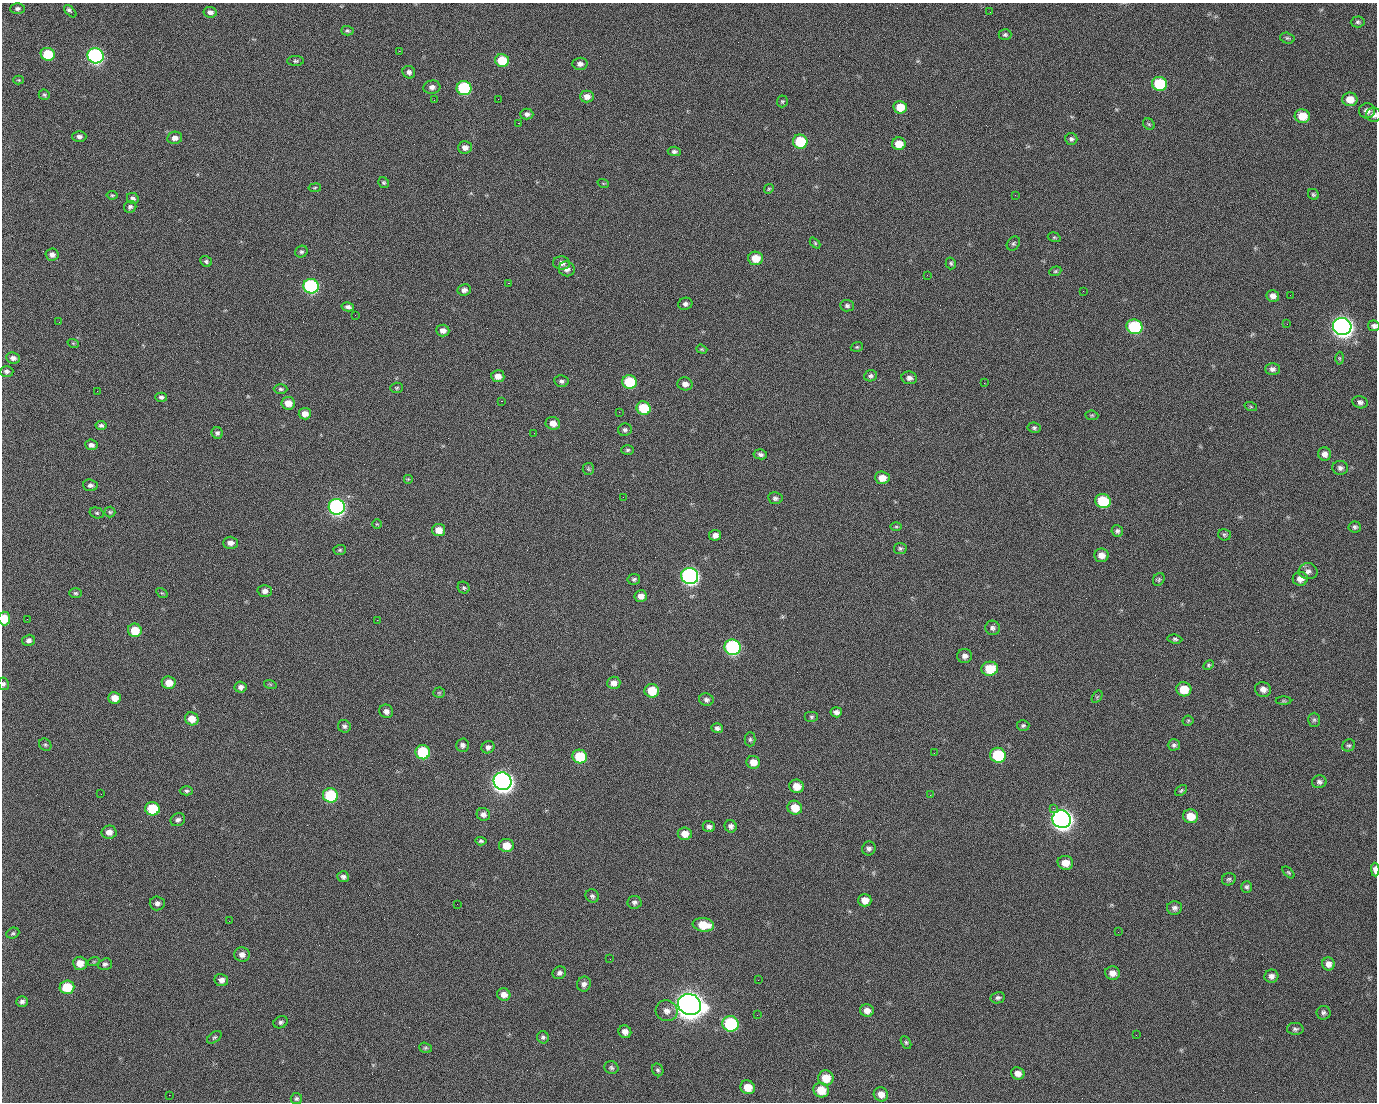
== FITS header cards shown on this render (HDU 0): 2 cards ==
NAXIS1  =                 1375 / length of data axis 1
NAXIS2  =                 1100 / length of data axis 2

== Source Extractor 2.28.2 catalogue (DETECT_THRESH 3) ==
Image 1375 x 1100 px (HDU 0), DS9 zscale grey, 1 PNG px = 1 image px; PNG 1379 x 1104 px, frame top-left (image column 1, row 1100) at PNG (2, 3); each listed source drawn as its Kron ellipse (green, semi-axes under 4 px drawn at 4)
Background 1450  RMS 28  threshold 85.3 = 3 sigma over >= 5 px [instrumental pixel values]
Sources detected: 265; all 265 listed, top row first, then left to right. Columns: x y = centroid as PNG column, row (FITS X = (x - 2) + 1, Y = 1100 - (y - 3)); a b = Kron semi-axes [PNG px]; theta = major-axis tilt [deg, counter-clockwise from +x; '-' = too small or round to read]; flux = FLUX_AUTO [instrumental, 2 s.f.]
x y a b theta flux
17 8 7 5 2 4.8e+03
70 11 7 3 -45 7.0e+03
210 12 7 5 -9 7.2e+03
990 12 2 2 - 1.5e+03
1358 22 7 5 4 4.0e+03
347 31 6 4 -2 3.1e+03
1005 35 6 5 - 3.8e+03
1287 38 7 5 -16 3.6e+03
399 51 2 2 - 2.1e+04
48 54 7 6 - 7.6e+04
95 56 8 7 - 5.1e+05
502 60 7 6 - 5.8e+04
295 61 8 5 0 3.5e+03
580 64 7 6 - 8.0e+03
409 72 6 6 - 6.3e+03
19 80 5 4 - 2.2e+03
1160 84 8 7 - 1.1e+05
432 87 8 6 7 8.1e+03
464 88 7 7 - 1.8e+05
44 95 6 5 - 3.1e+03
587 97 7 6 - 1.3e+04
498 99 2 2 - 1.0e+03
1350 99 7 7 - 2.6e+04
434 100 2 2 - 4.1e+03
782 101 6 5 - 2.9e+03
900 107 7 6 - 3.5e+04
1367 111 8 7 - 1.1e+04
527 114 6 5 - 6.4e+03
1374 115 7 7 - 7.6e+03
1302 116 7 7 - 3.6e+04
518 123 2 2 - 2.3e+04
1149 124 6 5 - 3.0e+03
79 137 7 5 0 6.1e+03
175 138 7 6 - 9.9e+03
1071 139 6 5 - 4.9e+03
800 142 7 7 - 9.4e+04
899 144 7 6 - 3.1e+04
465 147 7 6 - 1.0e+04
674 151 6 5 - 4.5e+03
384 183 6 5 - 3.0e+03
603 183 6 3 -19 1.6e+03
315 188 6 4 9 2.4e+03
769 189 5 4 - 2.5e+03
1313 194 6 5 - 3.1e+03
112 195 5 4 - 2.4e+03
1015 195 2 2 - 7.0e+03
133 198 6 5 - 5.8e+03
130 207 6 6 - 4.6e+03
1054 237 6 4 -16 2.5e+03
815 243 6 4 -46 2.5e+03
1013 244 7 6 - 3.9e+03
301 252 6 5 - 3.8e+03
52 255 6 6 - 8.5e+03
755 258 7 6 - 3.2e+04
206 261 6 5 - 4.0e+03
561 263 8 6 -3 1.0e+04
951 263 6 5 - 3.5e+03
567 269 8 7 - 1.0e+04
1055 271 6 4 21 2.7e+03
927 275 2 2 - 9.0e+02
508 283 2 2 - 5.7e+04
311 286 7 7 - 3.2e+05
464 290 7 6 - 7.5e+03
1083 291 2 2 - 3.2e+03
1290 295 2 2 - 1.9e+03
1273 296 6 6 - 1.1e+04
685 304 7 6 - 6.2e+03
847 306 7 5 -4 4.3e+03
348 307 6 4 -13 5.5e+03
355 315 2 2 - 8.1e+02
59 322 2 2 - 1.3e+03
1287 324 2 2 - 1.0e+03
1342 326 9 8 - 1.4e+06
1374 326 6 5 - 5.7e+03
1134 327 8 7 - 1.8e+05
443 330 6 6 - 1.0e+04
73 343 6 3 -19 1.9e+03
857 347 6 4 20 2.7e+03
702 349 6 4 -19 2.3e+03
13 358 7 5 -6 8.5e+03
1339 358 6 4 -89 2.5e+03
1272 369 7 6 - 6.6e+03
7 371 7 5 3 4.9e+03
498 376 6 6 - 1.5e+04
871 376 6 5 - 4.4e+03
909 378 8 6 -8 7.8e+03
561 381 7 6 - 4.9e+03
630 382 7 7 - 9.4e+04
984 383 2 2 - 1.9e+04
685 384 7 6 - 1.1e+04
397 388 6 5 - 2.6e+03
281 389 7 4 -2 3.6e+03
97 391 3 2 - 1.3e+03
161 397 6 4 -2 4.5e+03
501 401 3 2 - 5.9e+04
1360 402 7 6 - 5.7e+03
288 403 7 6 - 1.9e+04
1251 407 6 4 -19 2.4e+03
644 408 7 6 - 6.9e+04
619 412 2 2 - 8.8e+02
305 414 6 5 - 1.4e+04
1092 415 6 4 -6 2.5e+03
553 423 7 6 - 1.5e+04
101 425 5 4 - 4.5e+03
1034 428 6 5 - 3.8e+03
625 430 7 6 - 4.5e+03
217 433 6 5 - 4.7e+03
534 433 2 2 - 8.3e+02
91 445 6 5 - 7.0e+03
628 450 6 5 - 3.3e+03
760 454 7 5 -9 5.4e+03
1325 454 7 6 - 9.8e+03
1340 468 8 7 - 6.0e+03
588 469 6 5 - 3.0e+03
882 478 7 6 - 2.1e+04
408 479 5 5 - 2.3e+03
90 485 7 6 - 5.6e+03
623 497 2 2 - 3.0e+03
775 498 7 6 - 5.3e+03
1103 501 8 7 - 9.0e+04
337 507 8 8 - 5.7e+05
110 512 5 5 - 2.9e+03
97 513 7 5 -15 3.2e+03
377 524 5 4 - 2.4e+03
896 527 6 4 -1 2.7e+03
1355 527 6 5 - 4.1e+03
439 530 6 6 - 2.1e+04
1117 531 6 5 - 4.6e+03
715 535 6 5 - 9.4e+03
1224 535 6 5 - 3.6e+03
230 543 7 6 - 1.0e+04
900 548 6 5 - 3.6e+03
340 550 6 5 - 3.1e+03
1101 555 7 6 - 1.4e+04
1308 571 9 8 - 8.2e+03
690 576 8 8 - 6.7e+05
634 579 6 5 - 3.9e+03
1159 579 7 5 60 3.3e+03
1300 579 7 6 - 1.2e+04
464 588 6 5 - 3.3e+03
265 591 7 6 - 7.9e+03
75 593 6 5 - 3.2e+03
162 593 6 4 -31 2.3e+03
641 596 6 5 - 1.2e+04
4 618 7 6 - 3.9e+04
27 619 2 2 - 4.0e+03
377 620 2 2 - 1.1e+04
993 628 7 7 - 5.6e+03
135 630 7 6 - 4.0e+04
1175 639 7 4 -8 3.6e+03
28 640 6 5 - 6.8e+03
733 647 8 7 - 3.2e+05
965 656 7 7 - 8.2e+03
1208 665 6 4 28 2.8e+03
990 669 8 7 - 4.7e+04
169 683 7 6 - 2.0e+04
614 683 6 6 - 1.1e+04
3 684 6 5 - 4.1e+03
270 684 6 4 -18 2.3e+03
240 687 6 5 - 7.1e+03
1184 689 7 7 - 3.9e+04
1263 689 8 7 - 1.1e+04
652 691 7 7 - 4.4e+04
439 693 5 5 - 2.2e+03
1097 697 7 4 56 3.1e+03
115 698 6 6 - 1.9e+04
706 700 7 6 - 5.7e+03
1283 701 8 4 0 2.6e+03
386 711 7 6 - 8.0e+03
836 712 5 5 - 7.0e+03
811 717 7 5 0 3.4e+03
192 719 7 6 - 2.1e+04
1314 720 7 6 - 4.1e+03
1188 721 5 5 - 2.3e+03
1023 725 6 5 - 3.5e+03
344 726 6 6 - 4.6e+03
717 728 6 5 - 5.6e+03
750 739 7 5 89 3.4e+03
45 745 7 5 -43 3.2e+03
462 745 6 6 - 6.1e+03
1174 745 6 5 - 4.7e+03
1349 745 6 6 - 3.8e+03
488 747 7 6 - 6.2e+03
423 752 7 7 - 9.8e+04
934 753 2 2 - 1.5e+03
998 755 8 7 - 1.2e+05
580 756 7 7 - 7.1e+04
753 762 7 6 - 2.0e+04
502 781 9 8 - 1.5e+06
1319 782 7 6 - 5.7e+03
797 786 7 6 - 2.3e+04
186 791 6 4 -1 3.6e+03
1181 791 7 4 38 2.9e+03
101 794 2 2 - 2.4e+03
330 795 7 7 - 1.4e+05
930 795 2 2 - 7.9e+03
795 808 7 7 - 3.0e+04
1053 808 2 2 - 1.6e+04
152 809 7 6 - 7.3e+04
483 814 7 6 - 7.8e+03
1191 816 7 7 - 3.0e+04
1062 819 9 8 - 1.5e+06
178 820 7 6 - 5.7e+03
709 826 6 5 - 6.0e+03
731 826 6 6 - 6.2e+03
109 832 7 6 - 1.2e+04
685 834 7 6 - 1.9e+04
481 841 6 3 -6 3.3e+03
506 845 7 6 - 2.6e+04
869 848 7 6 - 5.9e+03
1065 863 8 7 - 2.3e+04
1375 870 7 3 -89 1.5e+04
1288 872 7 3 -45 2.5e+03
343 877 6 5 - 5.7e+03
1229 879 7 6 - 3.8e+03
1247 887 6 5 - 4.2e+03
592 896 7 6 - 4.4e+03
865 900 6 6 - 1.8e+04
634 902 7 6 - 5.1e+03
157 903 7 7 - 6.6e+03
457 904 2 2 - 1.3e+03
1174 908 7 7 - 6.5e+03
229 921 2 2 - 8.0e+02
703 925 10 7 -9 4.2e+04
1118 932 2 2 - 2.4e+03
13 933 6 5 - 3.4e+03
242 955 8 7 - 9.1e+03
610 959 2 2 - 2.3e+03
94 961 6 4 19 2.2e+03
80 963 7 6 - 1.8e+04
105 964 7 5 18 4.5e+03
1328 964 6 6 - 1.0e+04
559 973 7 6 - 6.1e+03
1113 973 7 6 - 1.3e+04
1271 976 7 6 - 8.4e+03
221 980 7 6 - 9.0e+03
758 980 2 2 - 1.8e+03
584 984 7 6 - 7.2e+03
67 987 7 7 - 5.9e+04
504 995 7 6 - 1.2e+04
998 998 7 5 12 4.7e+03
22 1002 6 5 - 5.5e+03
689 1004 12 10 -23 3.0e+06
667 1011 11 10 - 1.3e+04
867 1011 7 6 - 1.3e+04
1324 1013 7 7 - 5.0e+03
757 1015 2 2 - 1.3e+03
281 1022 7 5 26 4.6e+03
731 1024 8 7 - 1.9e+05
1295 1029 8 6 -4 4.7e+03
625 1032 6 6 - 1.0e+04
1136 1035 2 2 - 8.5e+02
214 1037 8 5 36 3.5e+03
543 1037 6 6 - 4.4e+03
906 1042 7 4 -62 3.0e+03
425 1048 6 5 - 3.1e+03
611 1068 7 6 - 4.1e+03
658 1070 6 5 - 3.7e+03
1018 1073 7 6 - 1.1e+04
826 1078 8 7 - 3.5e+04
748 1087 7 6 - 2.9e+04
821 1090 8 7 - 3.6e+04
881 1094 7 7 - 1.4e+04
169 1095 2 2 - 5.1e+03
296 1098 5 5 - 4.0e+03
At the frame edge (FLAGS 8, measured only in part): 5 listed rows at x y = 1374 115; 1374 326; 4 618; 3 684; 1375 870